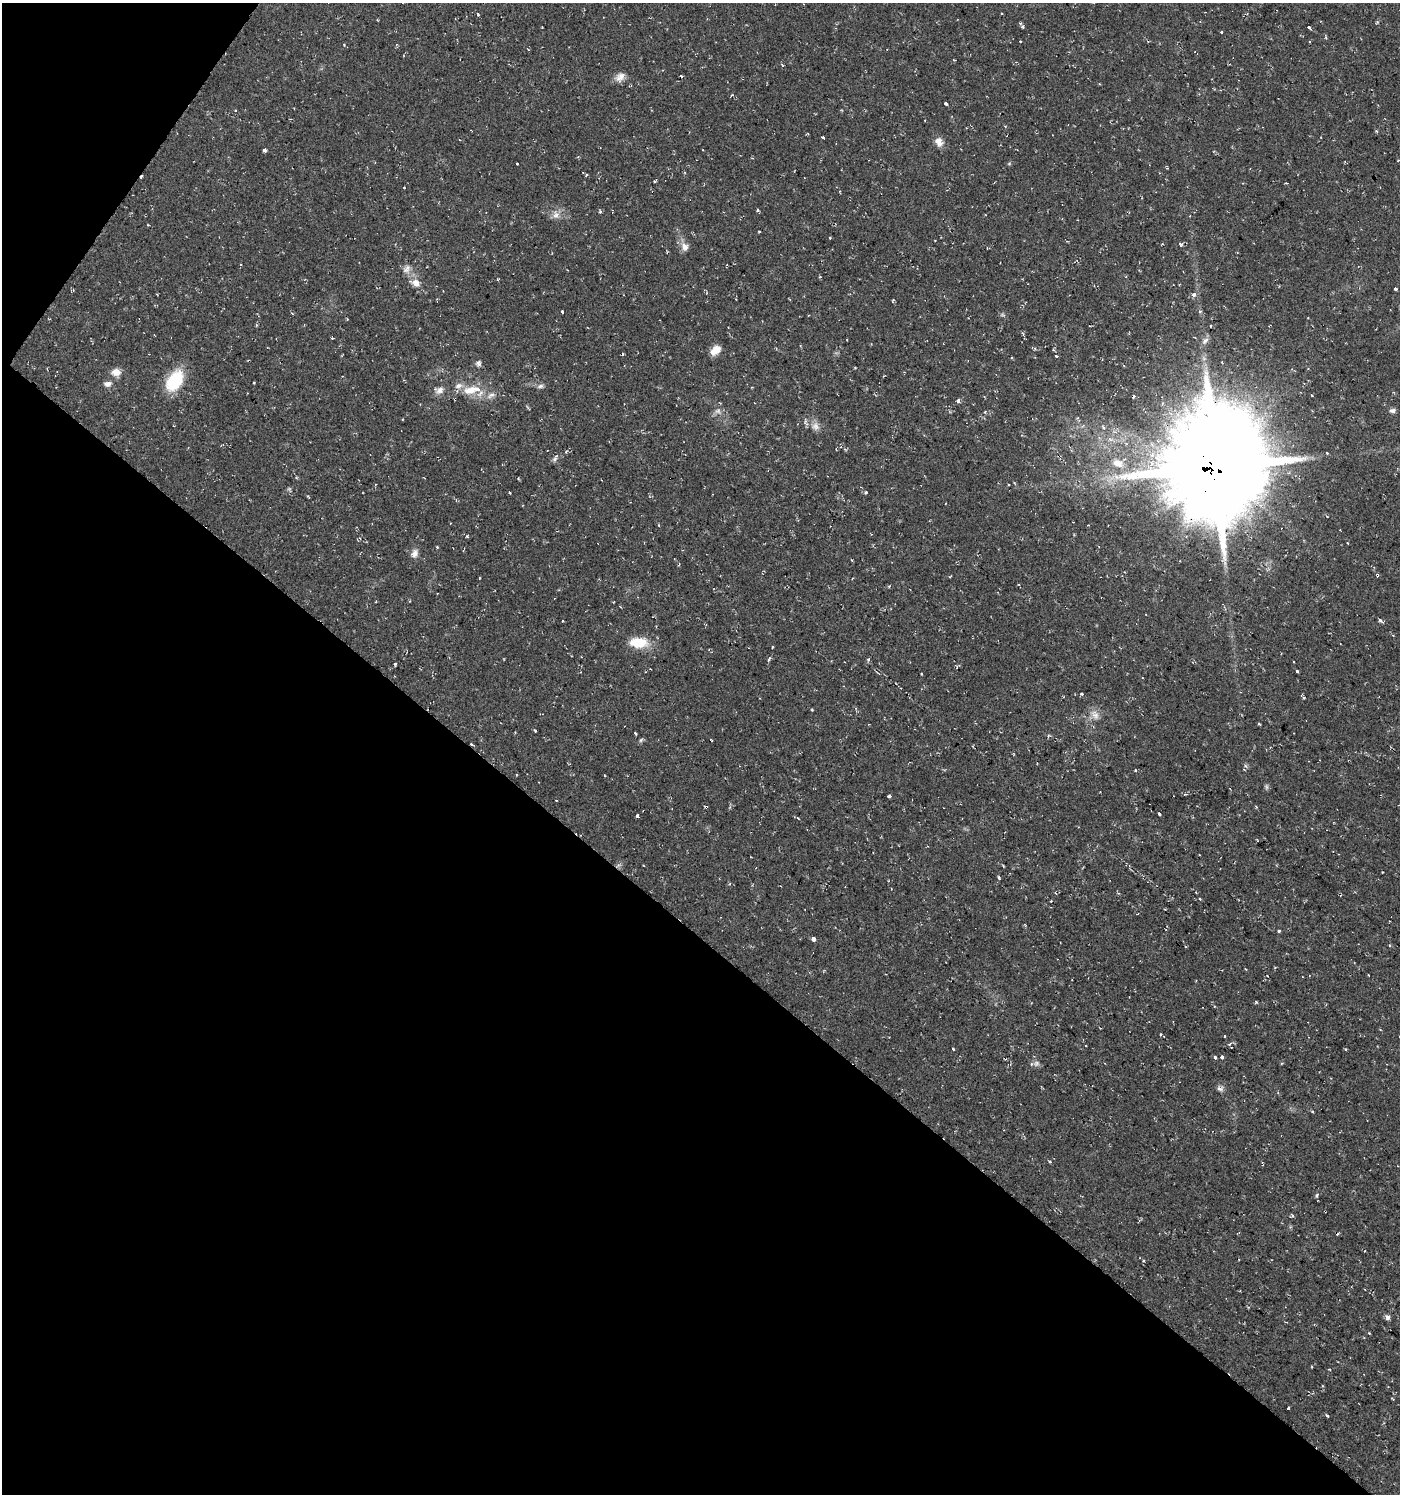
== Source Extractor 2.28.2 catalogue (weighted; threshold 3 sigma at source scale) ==
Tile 9 of 4 x 4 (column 1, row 3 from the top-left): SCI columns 241-1638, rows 1493-2984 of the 6010 x 5973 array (HDU 1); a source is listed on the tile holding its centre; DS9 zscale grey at full resolution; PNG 1402 x 1496 px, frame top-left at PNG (2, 3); no overlay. Shown black and unused: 40% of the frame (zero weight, under 2 of 3 exposures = <1% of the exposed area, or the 3 px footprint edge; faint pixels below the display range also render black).
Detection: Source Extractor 2.28.2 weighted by HDU 2 'WHT'; one run over the whole footprint, this tile lists its part. Background 0.0375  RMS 0.004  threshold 0.018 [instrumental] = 3 sigma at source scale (4.5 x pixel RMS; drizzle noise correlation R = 1.50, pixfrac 1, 0.0396/0.0396 arcsec/px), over >= 5 px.
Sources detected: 143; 1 too faint to see at this stretch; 19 cosmic-ray / hot-pixel residue — not listed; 3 inside a brighter listed object's ellipse — not listed separately; the other 120 listed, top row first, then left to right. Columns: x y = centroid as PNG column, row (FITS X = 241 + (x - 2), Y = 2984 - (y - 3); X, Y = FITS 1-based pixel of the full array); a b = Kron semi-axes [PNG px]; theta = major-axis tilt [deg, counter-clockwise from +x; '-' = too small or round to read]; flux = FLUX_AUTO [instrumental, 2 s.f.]
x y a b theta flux
1002 13 3 2 - 0.31
477 14 3 3 - 3.4
1023 27 4 3 - 0.72
1309 27 4 3 - 2.8
1221 32 3 3 - 0.91
1310 41 3 3 - 0.42
954 60 3 2 - 0.34
782 66 4 3 - 0.83
620 77 14 9 23 2.8
732 95 4 3 - 0.43
946 103 3 3 - 3.3
1376 131 4 3 - 0.45
823 138 3 3 - 1.6
939 142 12 9 -59 3.1
264 150 4 3 - 6.2
1009 163 6 4 1 0.47
517 164 3 3 - 0.83
587 175 3 3 - 0.78
655 181 4 3 - 0.52
757 210 4 3 - 0.58
600 212 4 4 - 0.47
556 215 10 8 26 2.4
148 225 3 3 - 0.29
935 241 3 2 - 0.29
1181 245 4 4 - 0.92
685 247 12 10 -59 2.8
406 269 14 8 65 2.3
820 277 4 3 - 0.34
416 283 16 11 -23 3.7
1395 289 3 3 - 3.5
1194 295 4 4 - 2.2
893 300 5 3 - 0.44
1200 311 6 5 - 0.8
562 312 3 3 - 1.2
332 338 4 3 - 0.35
1205 341 11 7 50 1.7
715 350 11 8 42 4.5
623 354 3 3 - 0.41
1056 356 3 2 - 1.1
478 363 8 7 - 1.2
855 367 4 2 - 0.31
116 372 10 9 - 3.6
175 381 26 16 58 17
254 383 3 2 - 0.31
107 384 10 7 3 1.8
540 386 9 5 9 1.2
439 390 14 10 17 2.6
471 390 21 12 12 7.5
491 395 15 7 23 2.3
958 401 4 3 - 2.6
718 411 9 7 31 1.6
1392 411 8 6 1 1.2
985 412 4 3 - 0.46
815 426 12 10 -58 2.8
566 451 4 3 - 0.38
1327 453 3 2 - 0.65
555 458 10 4 61 1
1118 463 17 11 -17 6
1215 467 42 39 80 4700
1008 485 3 2 - 0.46
509 492 3 3 - 0.85
866 492 4 3 - 0.58
1088 525 3 2 - 0.22
467 536 4 4 - 0.47
1348 543 4 2 - 0.28
437 547 4 3 - 0.39
464 550 5 2 - 0.32
415 553 12 9 75 2.3
852 560 3 2 - 0.43
679 564 4 3 - 0.35
1377 575 4 3 - 1.3
479 578 4 2 - 0.26
1393 635 4 3 - 0.5
638 642 24 12 -4 9.3
772 647 3 2 - 0.36
769 659 7 4 67 0.67
869 659 3 3 - 2.3
1294 661 3 2 - 0.58
395 664 3 2 - 0.71
1297 671 3 3 - 2
922 673 3 3 - 0.96
1081 694 5 4 - 0.47
1304 698 4 3 - 0.68
812 710 3 3 - 0.37
1095 715 15 9 -66 3.1
1259 724 3 3 - 0.45
535 731 3 3 - 1.8
641 740 6 5 - 0.68
1245 765 6 4 -20 0.59
1135 770 4 3 - 0.31
1266 787 8 5 -71 0.71
889 796 3 3 - 3.2
706 807 3 3 - 1.6
1159 814 3 3 - 12
637 816 3 3 - 5.9
643 865 3 2 - 0.32
999 877 4 3 - 0.55
1056 893 4 3 - 0.56
1200 899 4 3 - 0.46
1051 901 2 2 - 0.25
1279 931 3 3 - 1.4
814 939 4 3 - 12
1368 975 3 3 - 0.96
1256 1002 4 3 - 0.44
1160 1034 3 2 - 0.64
1225 1036 3 3 - 1.1
1230 1044 5 4 - 0.71
953 1049 3 3 - 0.82
1215 1057 3 3 - 1.3
1222 1057 3 3 - 2.4
1036 1063 9 7 37 1.3
1220 1089 9 5 -28 1.3
1317 1196 6 3 81 0.62
1325 1211 3 2 - 0.31
1292 1215 5 3 - 0.47
1144 1260 4 3 - 0.75
1387 1317 7 5 -63 1.4
1369 1333 3 3 - 0.31
1288 1408 3 3 - 1.2
1327 1416 3 3 - 0.99
Overlapping masked pixels (flux is a lower limit): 4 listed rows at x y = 1215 467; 1377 575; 706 807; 1325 1211